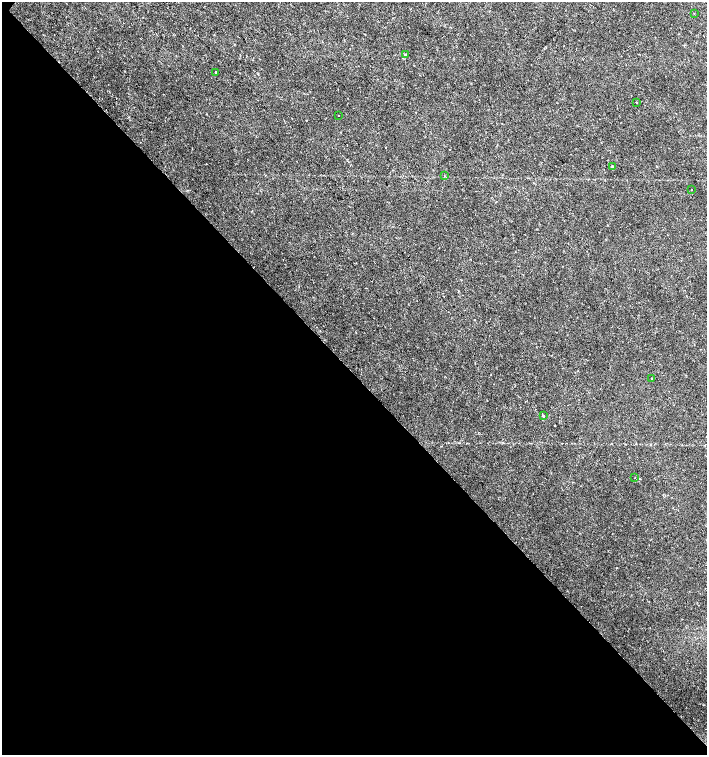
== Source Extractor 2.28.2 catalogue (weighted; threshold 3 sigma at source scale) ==
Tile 14 of 4 x 4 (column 2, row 4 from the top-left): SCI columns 1635-3043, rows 1-1506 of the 6023 x 6029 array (HDU 1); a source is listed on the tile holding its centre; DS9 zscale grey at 2 x 2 block average (1 PNG px = mean of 2 x 2 image px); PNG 709 x 757 px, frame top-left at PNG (2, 2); each listed source drawn as its Kron ellipse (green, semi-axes under 4 px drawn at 4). Shown black and unused: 51% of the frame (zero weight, under 2 of 3 exposures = <1% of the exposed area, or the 3 px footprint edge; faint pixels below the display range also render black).
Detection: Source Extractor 2.28.2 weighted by HDU 2 'WHT'; one run over the whole footprint, this tile lists its part. Background 0.0219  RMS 0.0034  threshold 0.0151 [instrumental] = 3 sigma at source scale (4.5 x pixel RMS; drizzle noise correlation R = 1.50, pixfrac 1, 0.0396/0.0396 arcsec/px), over >= 5 px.
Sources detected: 12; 1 cosmic-ray / hot-pixel residue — neither listed nor drawn; the other 11 listed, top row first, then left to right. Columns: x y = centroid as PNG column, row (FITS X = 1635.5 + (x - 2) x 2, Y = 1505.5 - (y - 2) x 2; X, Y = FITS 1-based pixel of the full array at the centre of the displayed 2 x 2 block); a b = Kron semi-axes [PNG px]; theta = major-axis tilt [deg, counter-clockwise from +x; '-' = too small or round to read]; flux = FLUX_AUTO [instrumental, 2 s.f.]
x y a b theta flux
694 14 2 2 - 0.42
405 54 2 2 - 3.6
216 72 2 2 - 4.6
636 102 2 2 - 0.37
339 115 2 2 - 0.47
613 166 2 2 - 0.97
444 176 2 2 - 0.41
691 190 2 2 - 1.2
652 378 2 2 - 0.56
543 416 2 2 - 5.9
635 478 2 2 - 0.24
Diffuse or blended objects may show on this block-average render without a row.